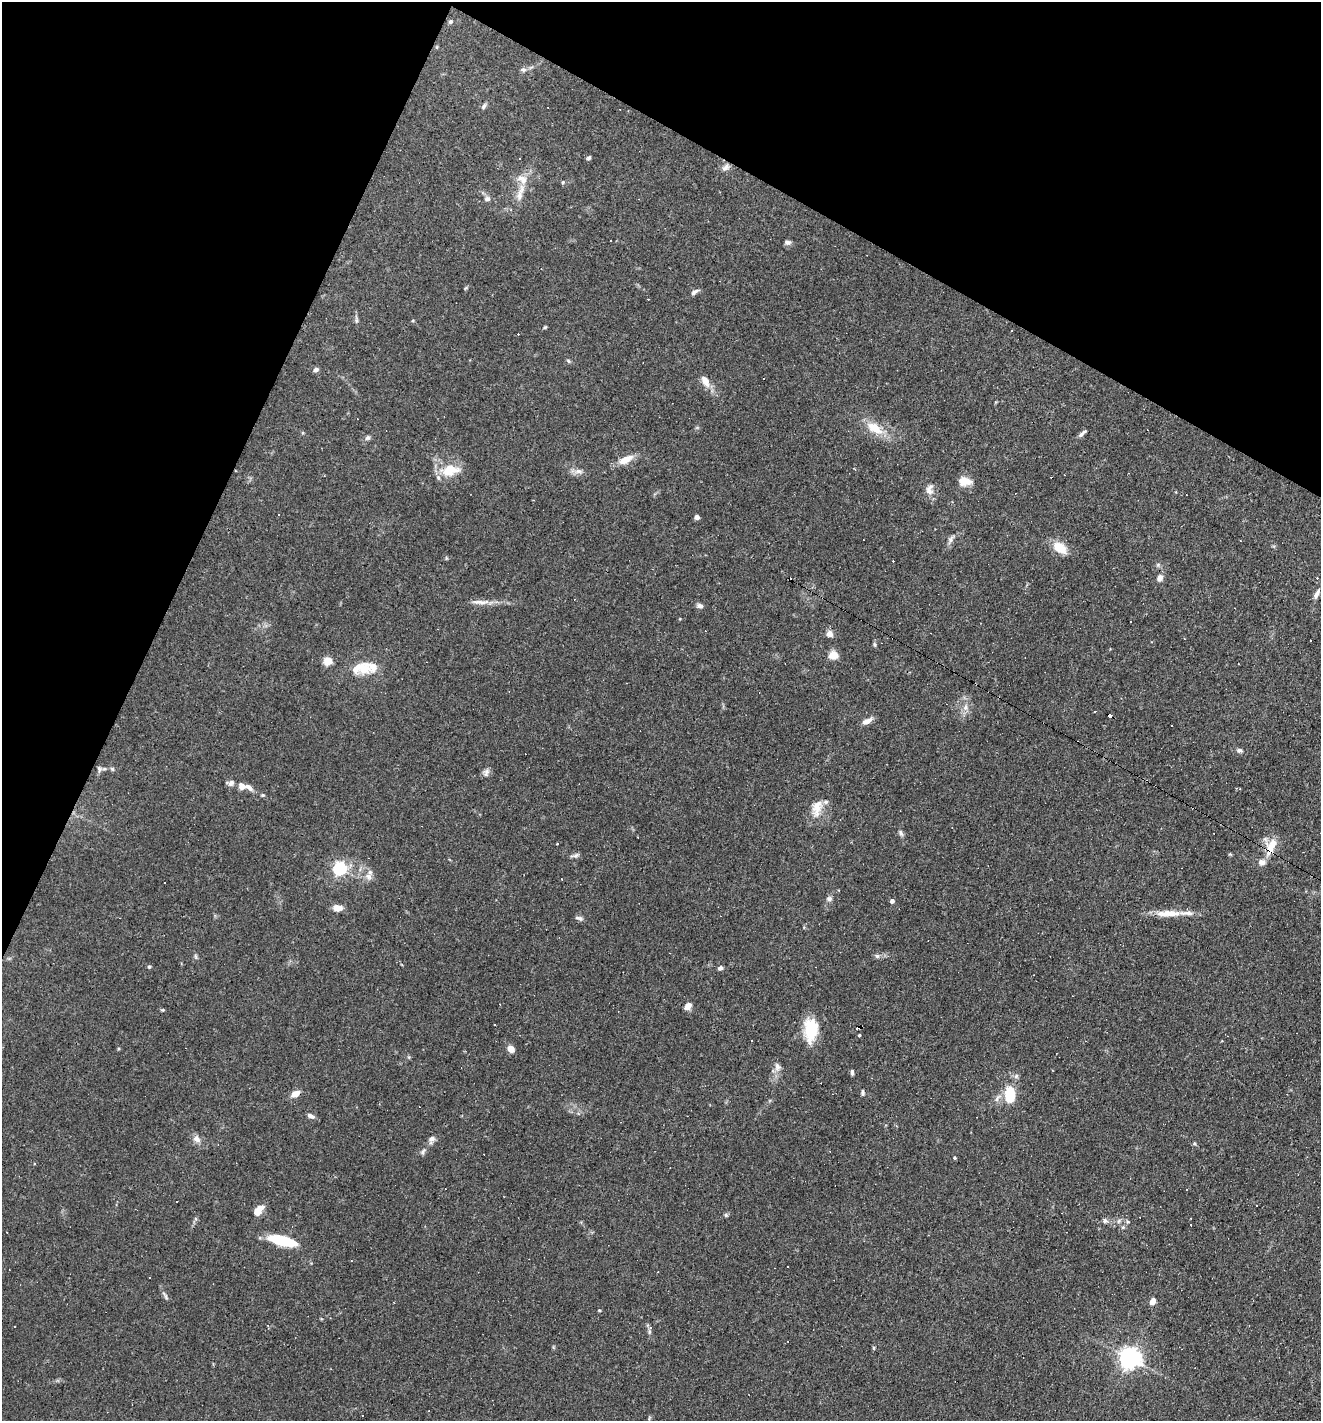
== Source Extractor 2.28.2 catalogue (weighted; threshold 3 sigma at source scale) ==
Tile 2 of 4 x 4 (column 2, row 1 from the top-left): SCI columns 1457-2775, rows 4258-5676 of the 5686 x 5676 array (HDU 1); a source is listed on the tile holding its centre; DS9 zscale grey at full resolution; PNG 1323 x 1423 px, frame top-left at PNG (2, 2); no overlay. Shown black and unused: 23% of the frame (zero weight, under 3 of 4 exposures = <1% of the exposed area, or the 3 px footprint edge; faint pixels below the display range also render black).
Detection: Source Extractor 2.28.2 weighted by HDU 2 'WHT'; one run over the whole footprint, this tile lists its part. Background 0.0842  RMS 0.0052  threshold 0.0235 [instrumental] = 3 sigma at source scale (4.5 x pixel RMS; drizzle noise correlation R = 1.50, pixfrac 1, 0.05/0.05 arcsec/px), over >= 5 px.
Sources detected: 151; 1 inside a brighter object's white glare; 42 cosmic-ray / hot-pixel residue — not listed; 9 inside a brighter listed object's ellipse — not listed separately; the other 99 listed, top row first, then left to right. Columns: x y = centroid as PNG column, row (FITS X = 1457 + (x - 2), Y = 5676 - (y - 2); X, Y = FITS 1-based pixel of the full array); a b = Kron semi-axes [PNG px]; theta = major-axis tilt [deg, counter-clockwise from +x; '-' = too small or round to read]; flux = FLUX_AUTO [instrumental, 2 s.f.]
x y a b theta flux
450 22 6 5 - 0.89
523 69 8 6 -10 1.5
484 106 10 5 56 1.2
589 158 6 4 39 0.87
726 167 12 7 44 2.3
563 182 4 4 - 0.65
520 193 30 8 73 7.2
487 199 8 6 -12 1.7
788 242 9 6 0 1.5
694 292 11 5 35 1.7
356 319 11 4 -82 1.2
413 320 5 3 - 0.5
545 327 5 4 - 0.58
568 361 6 3 -70 0.66
316 370 7 5 33 1.5
763 379 3 3 - 1.8
705 381 17 9 -60 4.6
874 428 23 11 -32 11
1148 430 2 2 - 0.3
1082 433 13 4 42 1.5
367 438 7 6 - 1.2
626 460 22 8 27 6.1
450 470 22 13 13 13
578 471 11 6 0 2.4
965 481 16 10 -5 5.7
929 489 16 10 81 3.9
697 517 4 4 - 2.8
951 539 10 6 54 1.9
1060 548 19 12 -35 8.5
446 558 5 3 - 0.52
1160 578 9 7 70 2.4
1317 594 16 5 63 2.3
480 602 25 6 -2 4.2
700 606 9 5 -12 1.6
829 634 8 8 - 2.7
874 644 6 4 -73 0.81
833 655 11 10 - 4.1
328 661 5 5 - 17
363 668 21 15 -24 10
965 707 10 7 88 2.9
1110 715 5 4 - 5.9
867 721 12 6 26 3.5
1239 750 8 6 -9 1.5
99 769 9 5 -84 1.2
112 769 6 5 - 0.87
486 773 12 7 75 2
231 783 10 7 11 1.9
242 786 9 7 -63 2.8
263 795 6 4 -20 0.73
817 808 23 13 76 8.1
901 833 10 5 -71 1.3
557 843 3 3 - 1.7
1272 845 20 14 63 9
1230 854 5 4 - 0.56
575 855 12 4 13 1.4
340 869 6 6 - 91
368 877 11 8 -70 3
164 883 3 2 - 0.8
829 899 8 6 10 1.5
892 901 4 4 - 1.9
338 908 10 7 -2 4.3
1168 913 37 8 1 9.1
579 918 11 5 -7 1.4
196 956 8 4 -81 0.86
877 956 6 6 - 1.1
149 966 5 4 - 0.74
720 968 5 5 - 1.7
687 1006 8 6 50 3.8
162 1010 5 3 - 0.49
495 1025 3 3 - 1.2
811 1030 27 15 89 18
859 1035 3 3 - 0.71
511 1049 7 6 - 4.8
777 1067 12 8 -80 2.8
852 1072 7 3 -86 1.2
1016 1076 6 6 - 1.3
863 1093 7 4 88 0.92
295 1094 12 7 29 4
1009 1097 13 10 -88 15
997 1098 15 5 50 2.5
311 1116 10 5 -27 1.7
197 1139 11 8 -46 2.9
432 1139 12 7 66 2.2
423 1151 10 5 58 1.3
955 1157 5 3 - 0.56
177 1202 2 2 - 0.5
1256 1205 3 2 - 0.75
258 1210 13 7 48 5.7
726 1215 6 5 - 0.87
1105 1220 6 5 - 1.2
1123 1227 6 5 - 0.86
282 1241 29 9 -14 22
351 1261 3 2 - 0.48
165 1296 16 3 -59 1.4
1152 1301 7 5 66 3.3
599 1310 4 3 - 0.59
649 1332 6 4 72 0.78
874 1348 5 3 - 0.57
1130 1358 7 7 - 350
Overlapping masked pixels (flux is a lower limit): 2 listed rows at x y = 1110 715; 1272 845